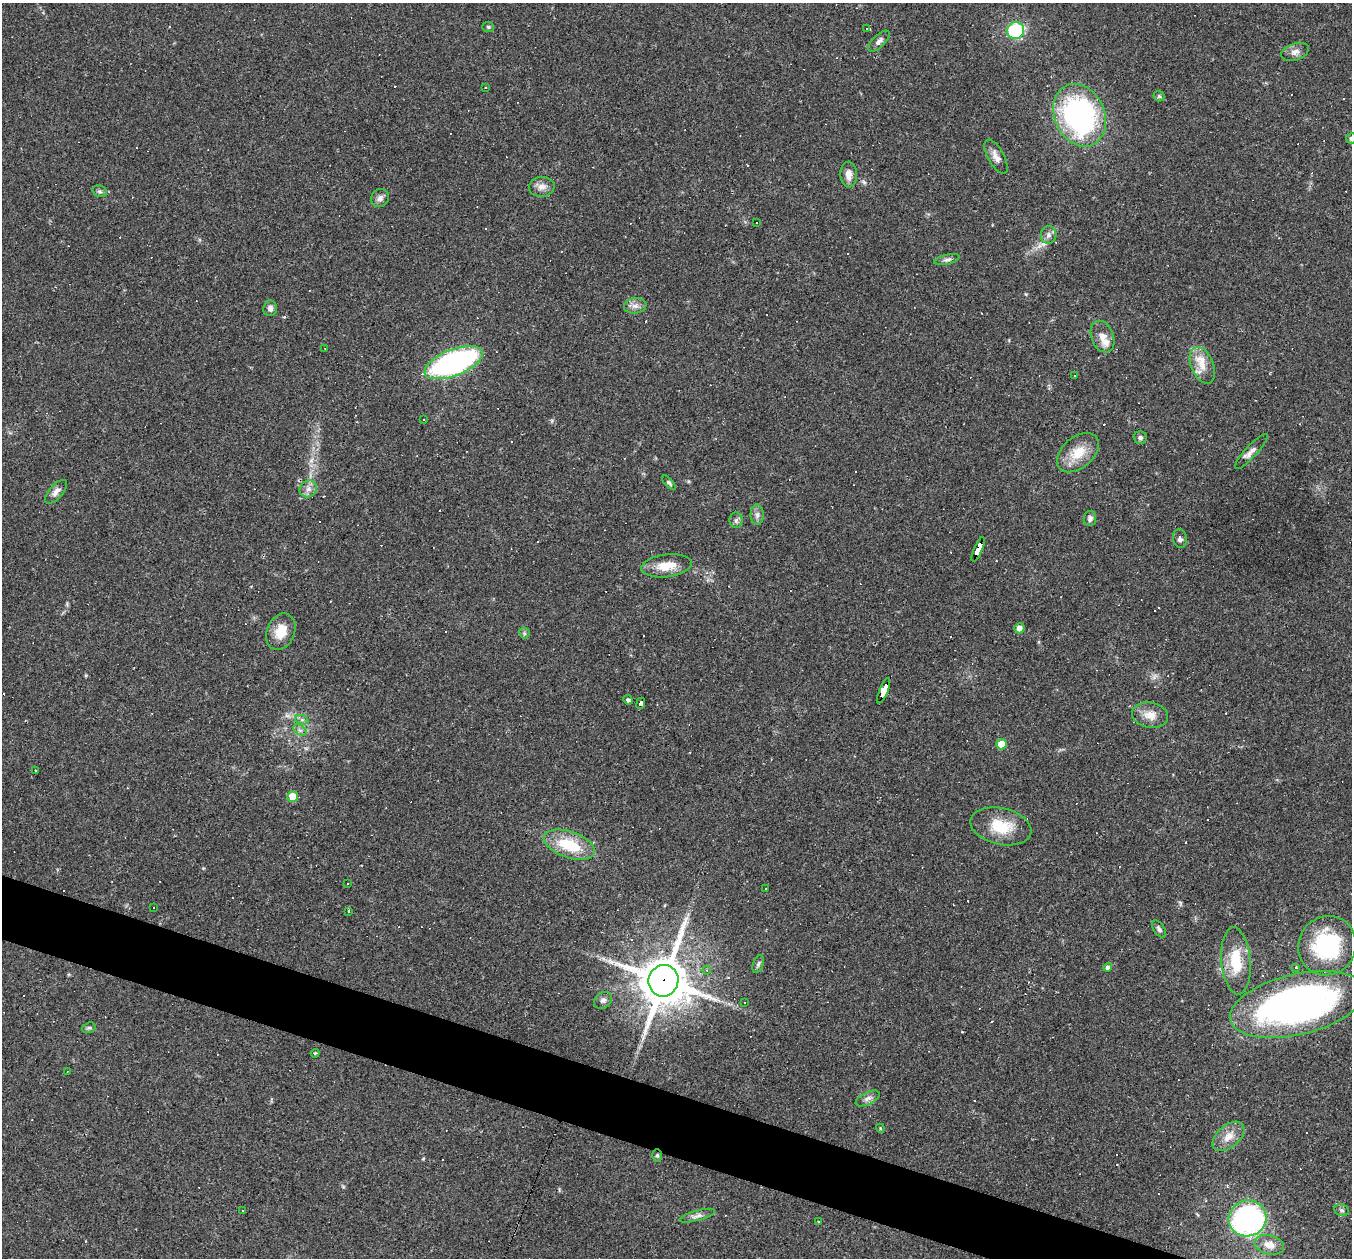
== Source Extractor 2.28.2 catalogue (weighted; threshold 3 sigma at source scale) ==
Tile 6 of 4 x 4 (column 2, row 2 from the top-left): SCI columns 1351-2700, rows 2774-4029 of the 5399 x 5416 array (HDU 1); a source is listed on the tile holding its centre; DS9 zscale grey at full resolution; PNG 1354 x 1260 px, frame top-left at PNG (2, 3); each listed source drawn as its Kron ellipse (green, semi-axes under 4 px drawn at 4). Shown black and unused: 4% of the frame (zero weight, under 2 of 3 exposures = <1% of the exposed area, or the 3 px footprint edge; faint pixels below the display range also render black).
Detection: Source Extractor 2.28.2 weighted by HDU 2 'WHT'; one run over the whole footprint, this tile lists its part. Background 0.0351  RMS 0.0048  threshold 0.0214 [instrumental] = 3 sigma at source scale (4.5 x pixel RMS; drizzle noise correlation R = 1.50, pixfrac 1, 0.05/0.05 arcsec/px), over >= 5 px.
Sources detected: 141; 1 too faint to see at this stretch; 59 cosmic-ray / hot-pixel residue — neither listed nor drawn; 2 inside a brighter listed object's ellipse — not listed separately; the other 79 listed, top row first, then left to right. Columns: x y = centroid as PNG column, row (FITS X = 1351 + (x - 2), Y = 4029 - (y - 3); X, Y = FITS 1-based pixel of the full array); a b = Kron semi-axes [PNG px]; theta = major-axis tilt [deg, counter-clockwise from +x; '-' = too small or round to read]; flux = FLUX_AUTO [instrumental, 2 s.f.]
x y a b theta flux
488 27 6 5 - 0.78
867 28 3 3 - 48
1016 31 8 8 - 25
879 41 13 6 44 1.9
1295 52 14 8 20 2.6
486 87 3 2 - 0.55
1159 96 5 5 - 0.73
1080 115 32 25 -66 97
1351 138 5 5 - 1.2
996 157 19 8 -61 3.5
849 175 13 8 -89 4
542 187 13 10 4 3.4
100 191 7 5 -21 1
380 198 9 8 - 2
757 222 2 2 - 0.39
1049 235 9 8 - 2.1
947 260 13 5 13 1.5
635 306 11 8 7 2.6
270 308 8 7 - 1.8
1102 336 16 11 -68 4.7
325 348 3 2 - 0.32
454 363 31 13 22 110
1202 365 19 11 -68 6.3
1075 376 3 2 - 0.52
423 420 3 2 - 0.53
1140 438 7 6 - 1.2
1251 451 23 6 47 2.9
1078 453 24 15 40 11
669 483 9 4 -48 0.91
308 489 9 8 - 2.4
56 492 14 7 49 2.7
757 515 10 6 -89 1.8
1090 518 8 6 82 1.7
736 520 8 6 89 1.3
1180 539 9 7 -81 1.6
978 549 13 4 67 130
666 566 25 11 7 8.6
1019 628 5 5 - 3.3
281 632 19 14 66 8.8
524 633 5 5 - 0.78
884 691 14 3 68 160
628 700 5 4 - 0.89
641 703 6 4 67 39
1150 715 18 12 -8 5.9
302 720 7 4 -18 1.1
300 730 7 4 -34 1.2
1001 744 5 5 - 11
35 770 2 2 - 0.5
292 796 5 5 - 14
1001 826 31 18 -13 15
569 845 26 13 -19 19
348 884 3 2 - 0.5
766 889 3 2 - 0.59
153 907 3 3 - 0.96
348 911 3 3 - 1.1
1159 929 9 5 -55 1.3
1327 946 30 28 59 47
1236 961 33 14 -85 16
758 964 9 5 69 1
1108 967 4 4 - 2.2
1296 967 3 3 - 0.73
707 970 4 4 - 0.72
663 981 16 15 - 2200
603 1000 9 7 38 1.8
745 1002 2 2 - 0.39
1297 1004 69 30 13 180
89 1028 7 5 19 0.9
315 1053 4 3 - 0.79
67 1072 2 2 - 0.34
868 1098 13 6 26 2.1
880 1128 4 3 - 0.43
1228 1136 18 11 40 5.9
657 1155 6 5 - 0.85
1342 1210 8 5 -21 1
242 1211 3 2 - 0.56
697 1216 18 5 16 2.2
1248 1218 19 18 - 100
818 1222 3 2 - 0.62
1269 1245 15 9 -14 4.8
Overlapping masked pixels (flux is a lower limit): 5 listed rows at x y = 978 549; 884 691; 641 703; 663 981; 657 1155
Isophote crosses this tile's border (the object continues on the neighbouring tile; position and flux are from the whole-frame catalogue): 1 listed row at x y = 1351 138